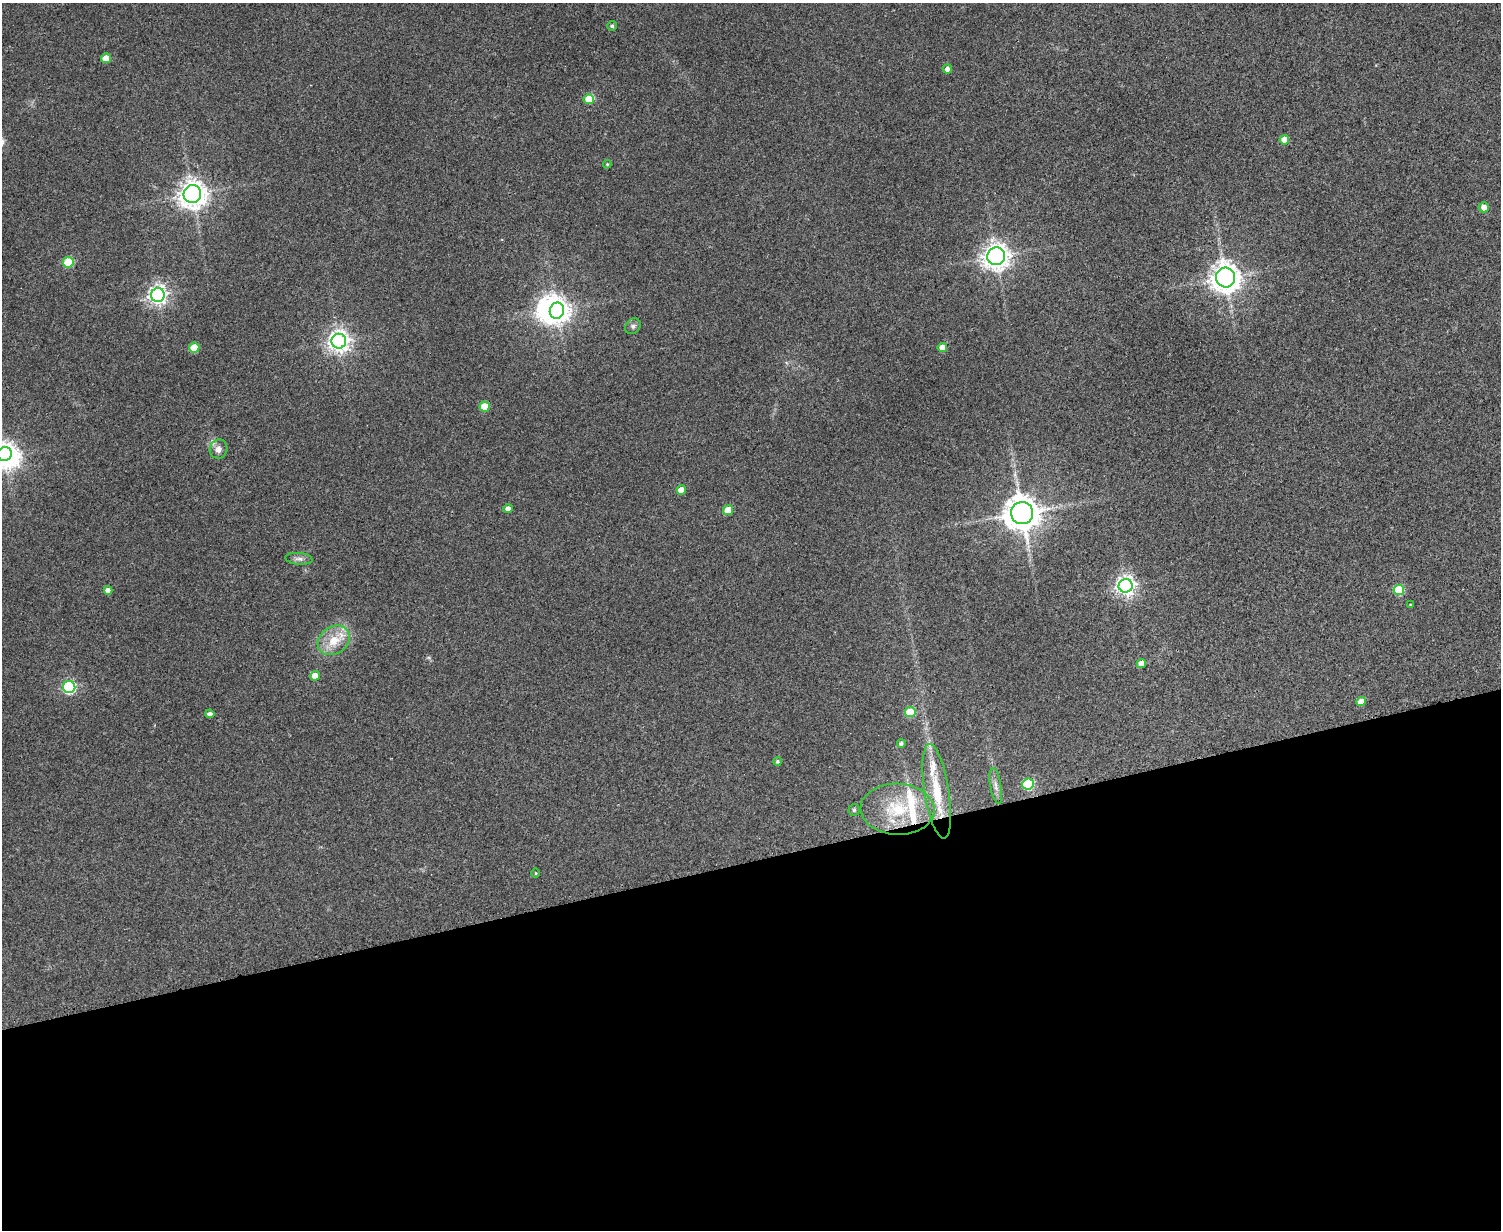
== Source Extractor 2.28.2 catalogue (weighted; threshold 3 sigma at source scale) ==
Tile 11 of 3 x 4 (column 2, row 4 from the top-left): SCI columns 1659-3157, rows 4-1231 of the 4918 x 4927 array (HDU 1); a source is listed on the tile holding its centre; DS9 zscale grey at full resolution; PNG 1503 x 1232 px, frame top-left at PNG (2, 3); each listed source drawn as its Kron ellipse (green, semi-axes under 4 px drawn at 4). Shown black and unused: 30% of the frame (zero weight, under 3 of 4 exposures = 2% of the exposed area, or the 3 px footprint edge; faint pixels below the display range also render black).
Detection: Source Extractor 2.28.2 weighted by HDU 2 'WHT'; one run over the whole footprint, this tile lists its part. Background 0.0787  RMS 0.0057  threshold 0.0256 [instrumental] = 3 sigma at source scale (4.5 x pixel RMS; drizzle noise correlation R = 1.50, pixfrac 1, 0.05/0.05 arcsec/px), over >= 5 px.
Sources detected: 48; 2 inside a brighter object's white glare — neither listed nor drawn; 2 inside a brighter listed object's ellipse — not listed separately; the other 44 listed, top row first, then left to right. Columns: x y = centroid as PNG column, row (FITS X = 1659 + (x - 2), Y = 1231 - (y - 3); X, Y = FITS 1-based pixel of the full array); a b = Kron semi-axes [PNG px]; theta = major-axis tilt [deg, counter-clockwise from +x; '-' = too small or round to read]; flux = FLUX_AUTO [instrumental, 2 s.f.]
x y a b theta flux
612 26 5 4 - 1.2
106 58 5 5 - 7.8
947 69 5 4 - 2.9
589 99 5 5 - 13
1284 140 5 4 - 7.4
607 164 4 4 - 0.62
192 194 9 9 - 580
1484 207 5 5 - 4.3
996 256 9 8 - 490
68 262 5 5 - 26
1226 277 10 9 - 640
158 295 7 7 - 270
557 311 8 7 - 460
633 326 8 7 - 1.7
339 341 7 7 - 390
942 347 4 4 - 6.2
194 348 5 5 - 15
484 406 5 5 - 15
219 449 10 9 - 3.3
5 454 7 6 - 310
681 490 5 4 - 6.4
508 509 5 4 - 3.5
728 510 5 5 - 13
1022 513 11 11 - 1000
299 559 13 6 -5 2.3
1126 586 7 7 - 290
108 590 4 4 - 3.5
1399 590 5 5 - 31
1411 605 3 3 - 0.8
334 640 17 13 34 12
1141 664 5 4 - 5.8
315 676 5 4 - 7.5
69 687 6 6 - 86
1361 702 5 4 - 8.8
910 712 5 5 - 25
210 714 4 4 - 2.2
901 743 4 4 - 1.4
778 761 4 4 - 0.96
1028 784 6 5 - 42
996 786 18 5 -80 3.2
937 791 48 12 -81 24
898 809 37 25 -2 31
854 810 6 5 - 0.92
536 873 5 3 - 0.5
Isophote crosses this tile's border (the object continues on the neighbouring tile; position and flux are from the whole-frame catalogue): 1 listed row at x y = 5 454